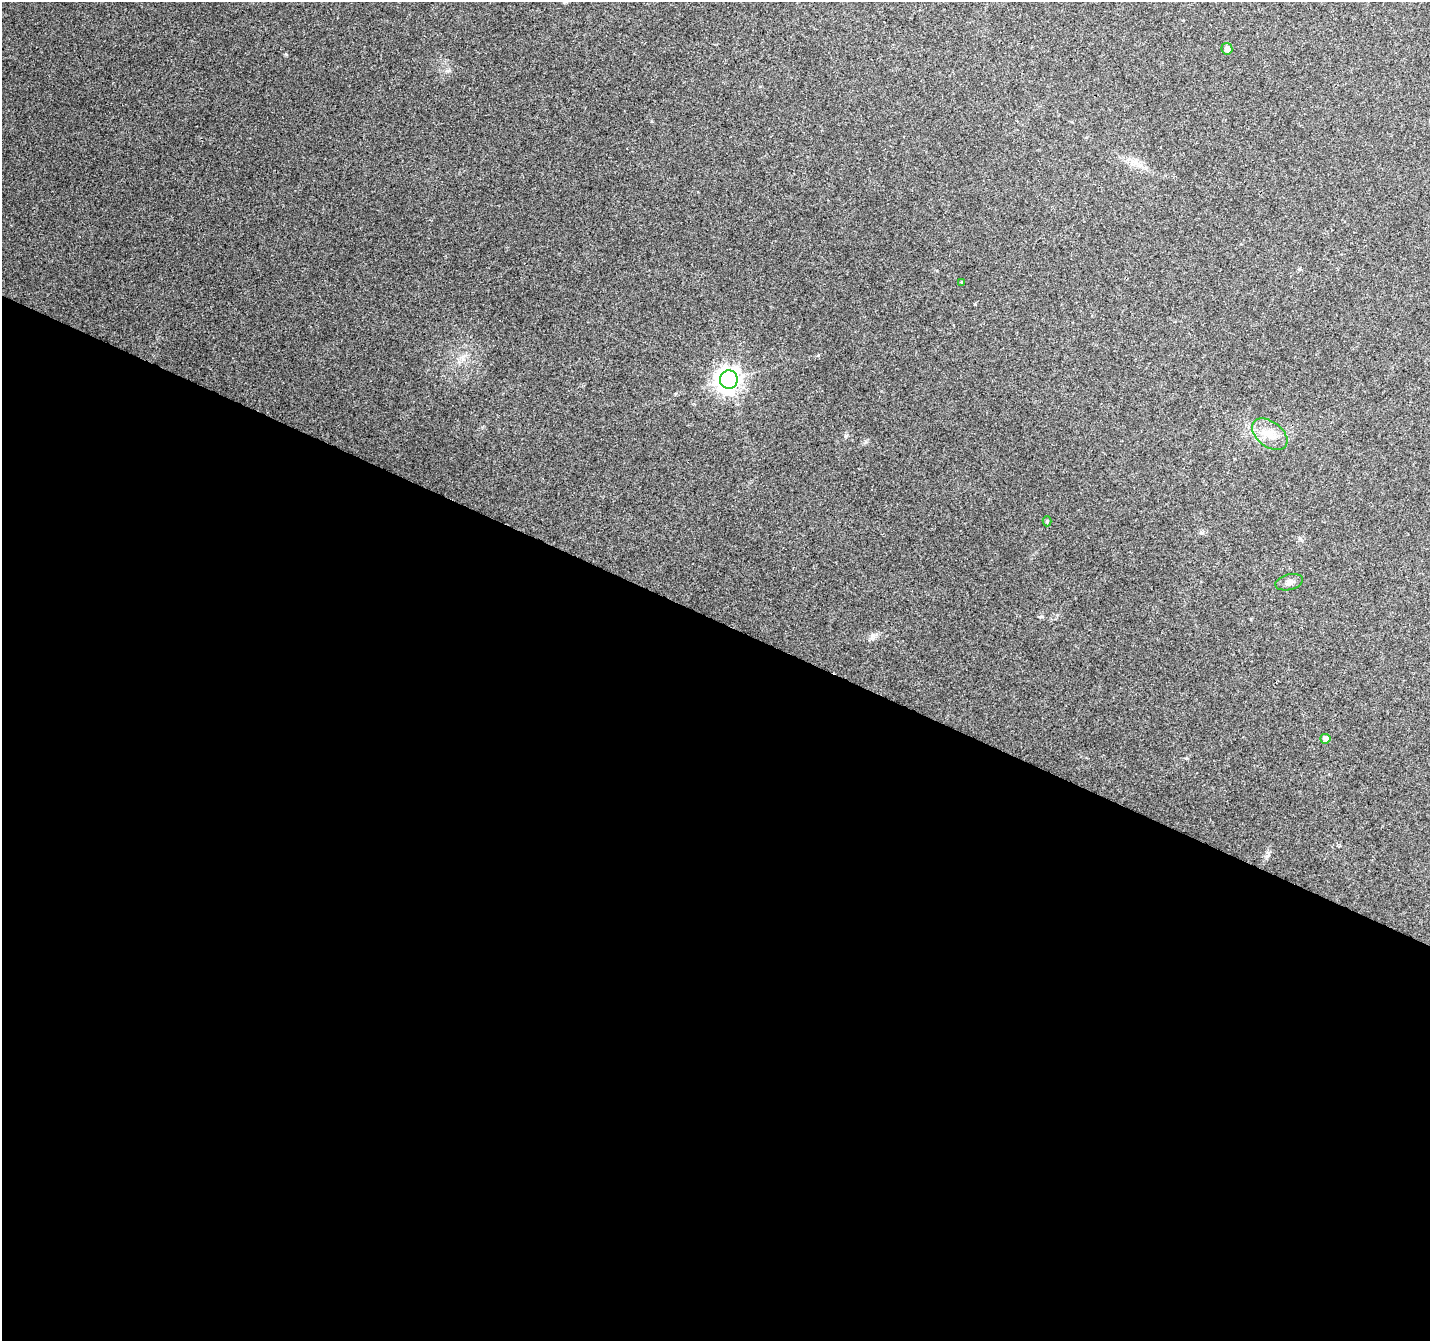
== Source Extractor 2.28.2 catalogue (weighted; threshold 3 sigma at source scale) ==
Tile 14 of 4 x 4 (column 2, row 4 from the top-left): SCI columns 1437-2864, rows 272-1610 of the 5729 x 5834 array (HDU 1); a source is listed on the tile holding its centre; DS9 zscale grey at full resolution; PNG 1432 x 1343 px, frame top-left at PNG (2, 2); each listed source drawn as its Kron ellipse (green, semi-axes under 4 px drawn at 4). Shown black and unused: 54% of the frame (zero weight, under 3 of 4 exposures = <1% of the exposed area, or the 3 px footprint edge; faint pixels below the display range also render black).
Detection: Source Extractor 2.28.2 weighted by HDU 2 'WHT'; one run over the whole footprint, this tile lists its part. Background 0.104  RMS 0.0058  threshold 0.026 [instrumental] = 3 sigma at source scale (4.5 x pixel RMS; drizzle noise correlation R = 1.50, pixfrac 1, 0.0396/0.0396 arcsec/px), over >= 5 px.
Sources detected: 7; all 7 listed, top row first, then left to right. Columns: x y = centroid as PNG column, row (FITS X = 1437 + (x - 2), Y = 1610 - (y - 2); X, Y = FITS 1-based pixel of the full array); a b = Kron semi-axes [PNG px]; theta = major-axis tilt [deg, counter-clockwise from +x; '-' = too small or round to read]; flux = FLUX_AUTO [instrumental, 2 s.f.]
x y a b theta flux
1227 49 6 5 - 2.1
962 282 4 3 - 0.59
729 380 9 9 - 450
1270 434 20 12 -37 8.5
1047 521 5 4 - 0.79
1289 582 14 8 13 2.7
1325 739 5 5 - 2.9